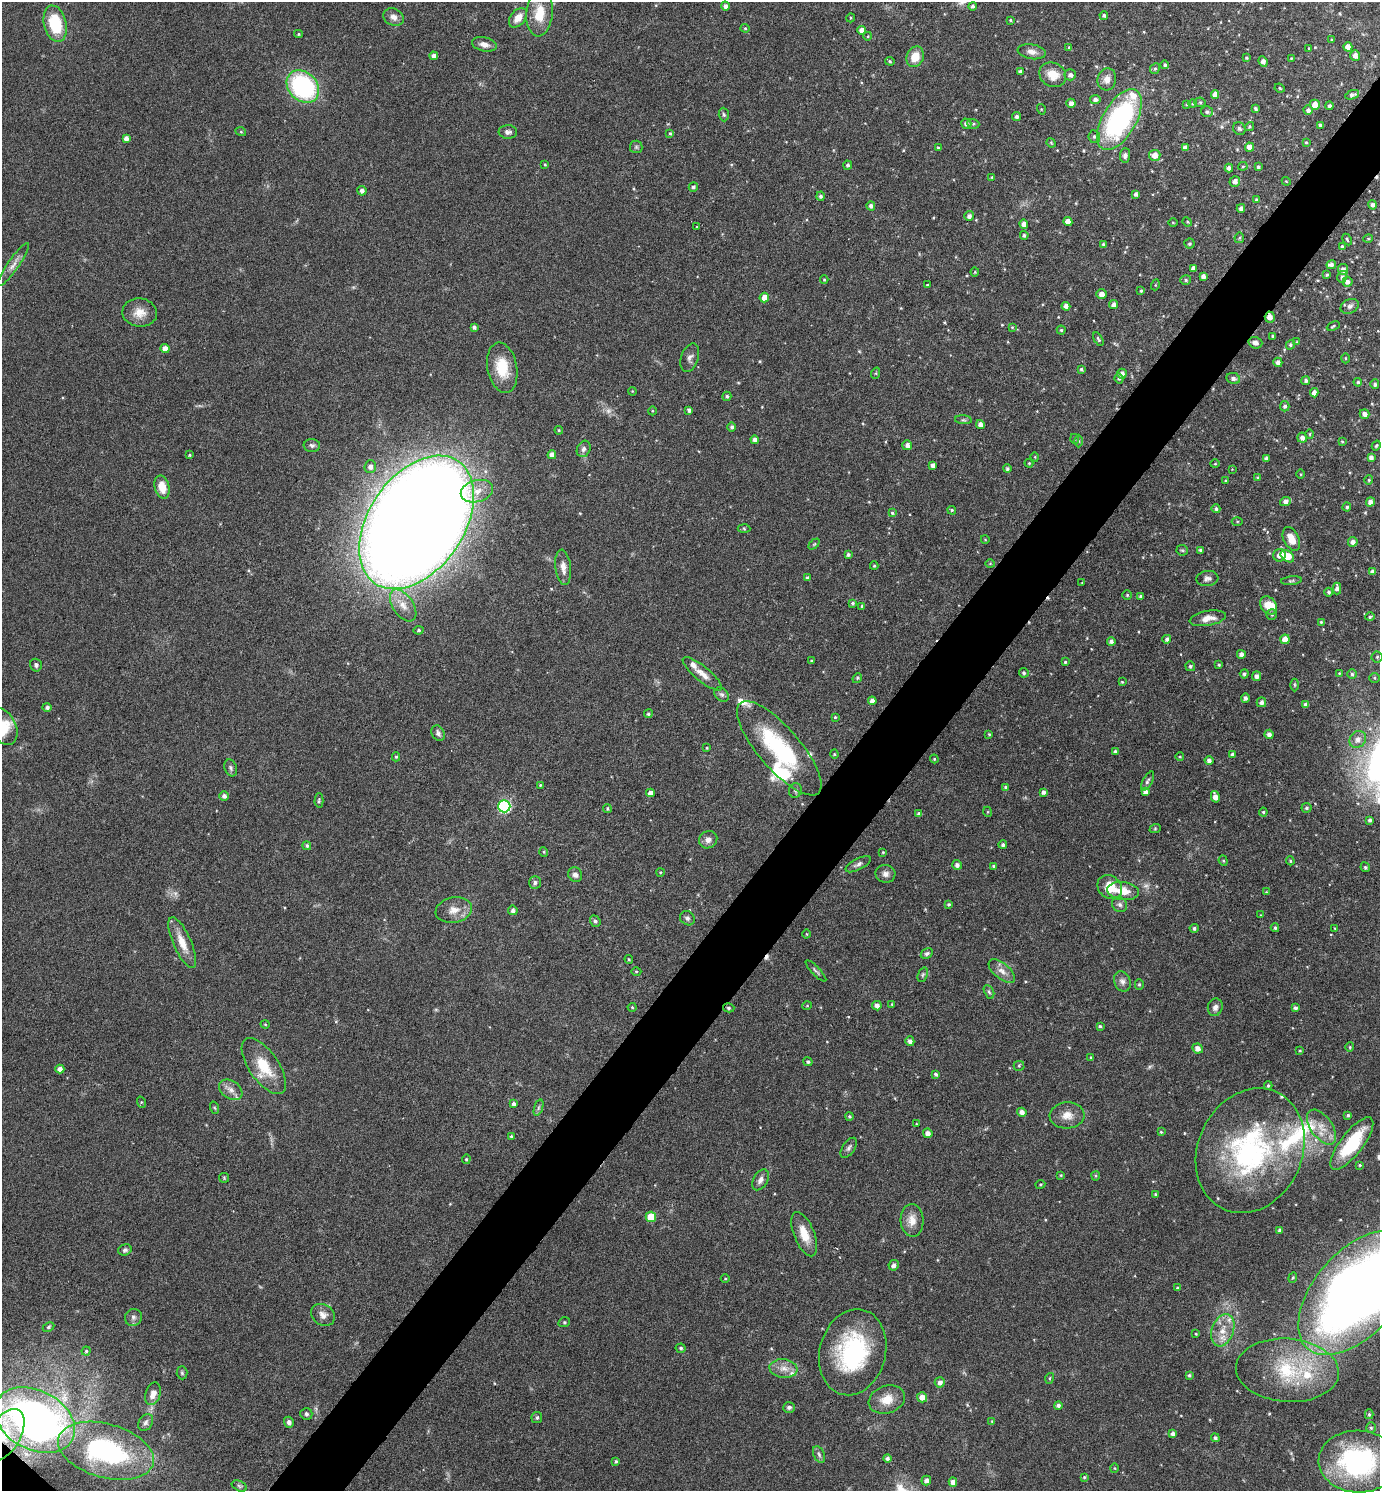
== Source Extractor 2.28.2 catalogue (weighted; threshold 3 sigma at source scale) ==
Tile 10 of 4 x 4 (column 2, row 3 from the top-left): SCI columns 1534-2911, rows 1494-2982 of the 5964 x 5961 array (HDU 1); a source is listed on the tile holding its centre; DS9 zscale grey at full resolution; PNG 1382 x 1493 px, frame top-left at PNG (2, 2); each listed source drawn as its Kron ellipse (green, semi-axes under 4 px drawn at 4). Shown black and unused: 5% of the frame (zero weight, under 4 of 8 exposures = <1% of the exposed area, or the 3 px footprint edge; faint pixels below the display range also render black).
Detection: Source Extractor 2.28.2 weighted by HDU 2 'WHT'; one run over the whole footprint, this tile lists its part. Background 0.119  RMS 0.0051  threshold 0.0209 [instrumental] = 3 sigma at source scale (4.09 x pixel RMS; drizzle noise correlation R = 1.36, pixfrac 0.8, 0.05/0.05 arcsec/px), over >= 5 px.
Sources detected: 432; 2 too faint to see at this stretch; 3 cosmic-ray / hot-pixel residue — neither listed nor drawn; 14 inside a brighter listed object's ellipse — not listed separately; the other 413 listed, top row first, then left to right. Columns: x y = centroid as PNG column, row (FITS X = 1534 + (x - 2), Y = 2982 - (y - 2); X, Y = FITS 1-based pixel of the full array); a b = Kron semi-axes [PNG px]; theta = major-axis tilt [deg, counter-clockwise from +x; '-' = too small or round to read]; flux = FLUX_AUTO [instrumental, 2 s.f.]
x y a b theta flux
725 6 4 4 - 1.7
972 6 4 4 - 1
540 13 23 13 84 12
1104 15 4 4 - 1.1
394 17 10 8 -30 2.8
518 18 11 7 51 5
850 18 4 3 - 0.45
1010 20 4 3 - 0.52
55 24 18 11 -77 21
745 28 4 4 - 0.59
862 30 4 4 - 3
298 34 4 4 - 0.55
868 36 4 3 - 0.37
1331 40 3 3 - 0.39
484 44 12 7 -12 2.7
1069 47 4 3 - 0.56
1348 47 4 4 - 3.2
1309 48 4 3 - 0.36
1032 52 14 7 -10 2.8
1355 55 5 4 - 2.4
434 56 4 4 - 2
915 57 10 8 65 7.5
1247 58 4 3 - 0.53
1291 58 4 3 - 0.37
890 61 5 4 - 0.61
1263 61 5 4 - 2
1165 65 4 4 - 0.85
1155 69 6 4 65 0.82
1020 71 3 3 - 1.1
1053 75 14 12 -32 7.8
1070 75 6 5 - 1.6
1107 79 11 9 76 3.4
303 87 18 14 -46 65
1280 88 5 4 - 0.58
1215 95 4 4 - 2.9
1352 95 7 4 20 1.5
1095 100 5 4 - 1.7
1200 102 5 5 - 0.63
1071 103 5 4 - 2.4
1187 104 4 3 - 0.56
1193 104 4 3 - 0.44
1315 105 5 5 - 4.9
1330 106 4 4 - 1.2
1255 108 4 3 - 0.88
1041 109 5 3 - 0.43
1308 110 5 4 - 1.6
1207 112 6 5 - 1.1
724 115 7 5 -86 0.81
1017 116 4 4 - 1.2
1119 119 34 17 60 86
966 124 5 5 - 1.7
973 124 6 5 - 0.75
1320 126 4 4 - 1.1
1249 127 5 4 - 0.67
1239 129 7 6 - 1.1
241 132 5 3 - 0.48
508 132 9 6 -3 1.6
670 133 4 3 - 0.57
1094 137 6 6 - 1.1
126 138 4 4 - 2
1306 142 3 3 - 0.46
1051 143 5 4 - 0.56
636 147 6 6 - 0.95
1249 147 5 4 - 3.2
938 148 4 3 - 0.58
1185 148 4 4 - 2
1125 155 7 5 86 1.8
1155 155 6 5 - 3.9
545 165 4 3 - 0.48
848 165 4 4 - 1.2
1243 166 5 4 - 0.49
1258 167 4 3 - 0.95
1229 168 4 4 - 1.8
992 177 3 3 - 0.46
1235 181 5 5 - 2.3
1286 181 4 3 - 0.42
693 187 5 4 - 1.1
362 191 5 4 - 1.9
1136 194 4 3 - 1.4
820 196 4 4 - 1.3
1256 200 4 3 - 0.66
1373 205 5 4 - 1.6
871 206 5 4 - 1.5
1241 208 4 4 - 1.7
969 216 5 4 - 1.7
1068 222 4 4 - 4
1173 222 5 3 - 0.37
1187 222 5 4 - 0.51
1024 224 4 4 - 2.7
696 227 3 2 - 0.63
1024 235 4 4 - 0.91
1239 238 5 5 - 0.65
1347 239 6 3 -63 0.57
1368 239 5 3 - 0.45
1103 244 3 3 - 0.73
1189 244 5 5 - 0.78
1342 246 4 4 - 0.93
13 265 26 5 55 3.6
1331 265 4 4 - 1.5
1193 268 4 4 - 1.7
1343 269 5 5 - 2.2
975 272 4 4 - 0.44
1327 275 4 3 - 0.59
1203 276 4 4 - 1.7
1342 277 6 5 - 1.2
824 280 4 4 - 0.47
1186 280 5 4 - 0.84
1347 282 5 5 - 1.9
927 285 3 3 - 0.51
1155 285 5 3 - 0.46
1141 291 4 3 - 0.69
1101 294 5 4 - 2.9
764 298 5 4 - 4.5
1113 304 4 4 - 1.9
1066 306 4 4 - 2.1
1350 306 9 7 25 1.7
140 313 17 14 -7 6.1
1270 317 5 5 - 3.3
1333 326 7 3 26 0.64
474 327 4 4 - 1.2
1012 327 4 4 - 0.52
1061 330 4 4 - 0.67
1273 336 3 3 - 0.65
1098 339 7 3 -61 0.8
1297 342 4 4 - 0.45
1255 343 7 5 -17 2.1
1290 345 5 4 - 0.81
165 348 5 4 - 2.8
690 358 14 8 72 2.2
1345 358 5 3 - 0.48
1278 362 5 4 - 2.2
502 368 25 15 -79 14
1081 369 4 3 - 0.79
876 373 6 3 72 0.51
1122 374 5 5 - 2.4
1119 378 5 4 - 0.81
1233 378 7 5 -12 1.6
1306 381 4 4 - 1.1
1358 382 4 4 - 0.84
1375 384 5 4 - 1.2
632 391 4 3 - 0.38
1314 393 4 4 - 2.9
727 396 4 4 - 0.89
1285 406 5 4 - 1.1
689 410 4 4 - 1.4
652 411 4 3 - 0.38
1364 414 5 4 - 2.2
963 420 8 3 -5 0.77
980 425 4 4 - 2.6
732 427 4 4 - 1.1
559 430 4 4 - 0.53
1310 434 5 3 - 0.47
1302 438 5 5 - 1.9
1075 439 5 3 - 0.49
755 440 4 4 - 2.2
1079 441 6 4 -89 0.6
1342 442 3 2 - 0.5
312 445 8 6 -4 1.4
907 445 5 5 - 2
1376 446 5 4 - 0.66
584 449 8 6 65 1.8
190 455 3 3 - 0.45
552 455 4 4 - 3.3
1035 457 4 3 - 0.36
1371 457 4 4 - 1.6
1266 459 4 4 - 2
1029 463 4 4 - 0.5
1215 464 5 3 - 0.43
933 465 4 4 - 1.8
370 467 6 6 - 2.2
1007 469 4 4 - 1
1232 469 3 3 - 0.29
1301 474 4 3 - 0.4
1258 478 4 3 - 0.53
1369 480 4 4 - 0.56
1226 481 3 3 - 0.54
162 487 12 7 -76 6.1
477 491 16 11 14 6.1
1285 501 5 4 - 2.1
1370 502 5 4 - 2.1
1347 507 4 4 - 0.88
1216 509 4 4 - 1.1
952 510 4 3 - 0.6
892 513 4 3 - 0.64
1237 521 5 3 - 0.47
417 522 74 47 55 2300
744 528 6 4 -3 0.63
985 539 4 3 - 0.32
1291 539 12 7 -64 5.4
1353 542 5 5 - 2
814 544 6 4 44 0.61
1182 550 6 5 - 0.69
1201 550 4 3 - 1.3
848 555 4 3 - 1
1279 555 6 6 - 3
1287 556 7 5 -36 9.8
990 563 5 3 - 0.4
874 566 4 3 - 0.58
563 567 18 7 -83 3.8
1372 572 4 4 - 1.9
807 578 4 3 - 1.1
1207 579 11 7 6 2
1291 581 10 3 6 0.77
1082 582 4 2 - 0.26
1337 589 6 4 -89 1.8
1329 592 4 4 - 0.89
1127 595 4 4 - 0.59
1141 597 3 3 - 1.1
853 603 4 4 - 0.88
403 605 18 10 -56 5.7
1268 605 10 7 -53 6.2
862 606 4 4 - 0.69
1272 615 5 5 - 0.83
1370 617 5 4 - 0.84
1208 618 18 7 10 4.6
1321 622 4 3 - 0.62
419 630 5 4 - 0.75
1167 639 4 4 - 1.4
1285 639 4 4 - 5
1111 641 4 4 - 1.5
1241 654 4 4 - 2
1377 657 5 5 - 0.81
812 661 4 3 - 0.56
1065 662 3 3 - 0.64
36 665 6 5 - 1.3
1219 665 4 3 - 0.66
1190 666 5 4 - 0.85
1024 673 5 4 - 0.95
1339 673 3 3 - 0.39
702 674 24 7 -40 4.5
1244 674 4 4 - 1
1352 674 5 5 - 0.92
1257 676 5 4 - 1.8
857 678 5 4 - 0.68
1375 678 5 5 - 0.61
1122 682 4 3 - 0.43
1295 685 6 4 -89 0.62
722 695 8 6 -43 1.2
1245 698 4 4 - 1.3
872 701 4 4 - 2.4
1261 702 5 5 - 1.8
1306 705 4 4 - 2.2
47 707 4 4 - 1.2
648 714 4 4 - 0.84
835 717 4 4 - 0.5
3 726 20 13 -62 10
438 733 8 6 -62 1.6
989 734 4 3 - 0.54
1269 734 4 4 - 1.8
1358 739 9 7 47 3.1
707 748 4 3 - 0.44
779 748 60 21 -49 45
1115 751 3 3 - 0.75
834 754 4 4 - 0.48
1232 754 3 3 - 1
396 757 4 4 - 0.68
1180 757 4 3 - 0.4
934 759 4 4 - 0.49
1209 760 4 4 - 1.9
231 768 9 6 -71 1.2
1147 781 10 4 61 1.2
540 785 3 2 - 0.43
1006 787 4 3 - 0.8
795 790 7 6 - 1.1
1043 792 4 4 - 1.7
1145 792 4 4 - 2.1
650 793 4 4 - 2.2
224 796 5 4 - 1.7
1215 797 6 4 -75 3
319 800 7 4 87 0.83
504 806 6 6 - 59
1306 808 5 5 - 0.87
607 809 4 4 - 0.72
988 812 5 3 - 0.41
1263 812 4 4 - 0.63
919 814 4 3 - 1.2
1370 820 4 3 - 1.1
1155 829 6 3 19 0.58
708 840 9 8 - 2.6
1003 845 4 4 - 1.1
307 846 4 4 - 0.91
544 852 5 3 - 0.46
883 852 3 3 - 0.45
1223 861 5 4 - 0.65
1290 861 4 4 - 0.62
858 864 14 5 27 1.8
957 865 5 5 - 1.8
994 866 4 4 - 0.83
1365 867 5 4 - 0.89
660 872 4 3 - 0.36
885 874 10 9 - 2.3
575 875 7 6 - 2.3
535 882 6 6 - 1.1
1110 887 13 11 -41 11
1123 891 16 9 -8 7.2
1266 892 3 3 - 0.29
949 904 4 3 - 0.67
1120 905 8 7 - 1.5
454 910 18 12 11 5.5
513 910 5 4 - 1.6
1261 915 3 2 - 0.29
687 918 8 6 -42 1.3
595 921 6 5 - 1.2
1194 928 4 4 - 0.98
1275 928 4 3 - 0.83
1335 928 4 4 - 0.44
806 934 4 3 - 0.4
182 943 27 9 -66 7.6
927 953 6 4 31 1.1
629 959 4 4 - 0.51
636 971 5 3 - 0.5
816 971 14 3 -46 1
1002 971 16 8 -40 3.5
923 975 8 4 70 0.87
1122 981 10 8 -68 2.1
1139 984 5 4 - 0.77
989 992 7 4 -63 0.85
892 1004 4 3 - 0.45
807 1006 4 3 - 0.37
877 1006 5 4 - 2.4
632 1007 4 4 - 0.55
1215 1007 9 7 73 2
729 1008 6 4 -15 0.83
1295 1008 4 3 - 1.3
265 1024 4 4 - 0.51
1100 1026 4 3 - 0.71
910 1041 5 4 - 2
1350 1047 5 4 - 0.52
1198 1048 5 5 - 2.6
1300 1051 3 2 - 0.37
1091 1057 4 3 - 0.55
808 1062 4 4 - 0.9
264 1066 32 14 -55 15
1019 1066 5 5 - 0.65
60 1069 4 4 - 2.5
936 1074 4 3 - 0.95
1268 1086 4 3 - 0.7
231 1090 13 8 -34 3.4
141 1102 6 4 -72 0.51
513 1104 4 3 - 1
215 1108 6 4 -70 0.61
538 1108 8 4 71 0.88
1022 1112 4 4 - 2.4
1067 1115 17 13 3 5.4
1348 1115 4 3 - 0.85
850 1116 4 4 - 0.57
916 1124 4 3 - 0.35
1322 1127 20 10 -55 6.6
1161 1132 4 4 - 0.53
928 1133 5 4 - 2.4
511 1136 3 3 - 0.52
1352 1143 32 11 53 26
849 1148 11 6 55 1.6
1250 1151 64 52 65 94
466 1159 5 4 - 0.62
1360 1165 4 3 - 0.54
1061 1175 4 3 - 0.44
1096 1176 4 4 - 0.59
224 1178 5 5 - 0.57
760 1180 11 7 59 2.4
1040 1184 5 3 - 0.46
1156 1194 4 3 - 0.58
651 1217 5 5 - 12
912 1220 16 11 -86 5.6
1280 1230 4 3 - 0.97
804 1234 23 10 -69 8.2
125 1250 7 5 19 1.2
894 1265 5 5 - 1.8
1293 1278 5 4 - 0.63
725 1279 4 3 - 0.43
1177 1288 4 3 - 0.73
1357 1292 75 41 49 540
323 1315 12 10 -34 3.1
133 1317 9 8 - 1.8
564 1322 6 4 21 0.7
48 1327 6 4 28 0.63
1223 1330 17 11 70 6.9
1196 1334 3 2 - 0.43
681 1348 5 5 - 0.96
86 1351 4 4 - 0.65
853 1352 43 33 75 55
783 1369 14 9 -6 4.4
1287 1370 51 31 -4 39
182 1373 6 5 - 0.81
1189 1375 3 3 - 0.77
1050 1378 5 3 - 0.48
940 1382 5 5 - 1.9
153 1394 11 7 73 3.3
922 1397 5 5 - 3.7
887 1400 18 13 19 7.5
1058 1405 4 4 - 1.4
789 1407 6 5 - 1
306 1414 6 6 - 1.1
1369 1414 5 4 - 0.77
537 1418 5 5 - 1.1
35 1420 42 29 -28 240
992 1421 4 3 - 0.43
146 1422 9 6 55 1.4
289 1422 5 5 - 1.5
1371 1428 5 4 - 0.81
1173 1434 4 4 - 1.6
4 1435 29 16 59 16
1215 1438 4 4 - 1
106 1451 49 27 -15 81
819 1454 9 5 -64 1.3
887 1458 4 4 - 1.3
616 1461 4 4 - 0.75
1358 1461 39 31 -2 74
1115 1468 5 3 - 0.46
1084 1477 3 3 - 0.55
926 1481 5 4 - 2.1
953 1482 4 4 - 2.5
239 1486 8 5 -25 0.98
Overlapping masked pixels (flux is a lower limit): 5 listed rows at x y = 1270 317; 729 1008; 35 1420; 4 1435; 106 1451
Isophote crosses this tile's border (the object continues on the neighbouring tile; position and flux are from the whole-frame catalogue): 4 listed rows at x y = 3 726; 1357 1292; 35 1420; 4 1435